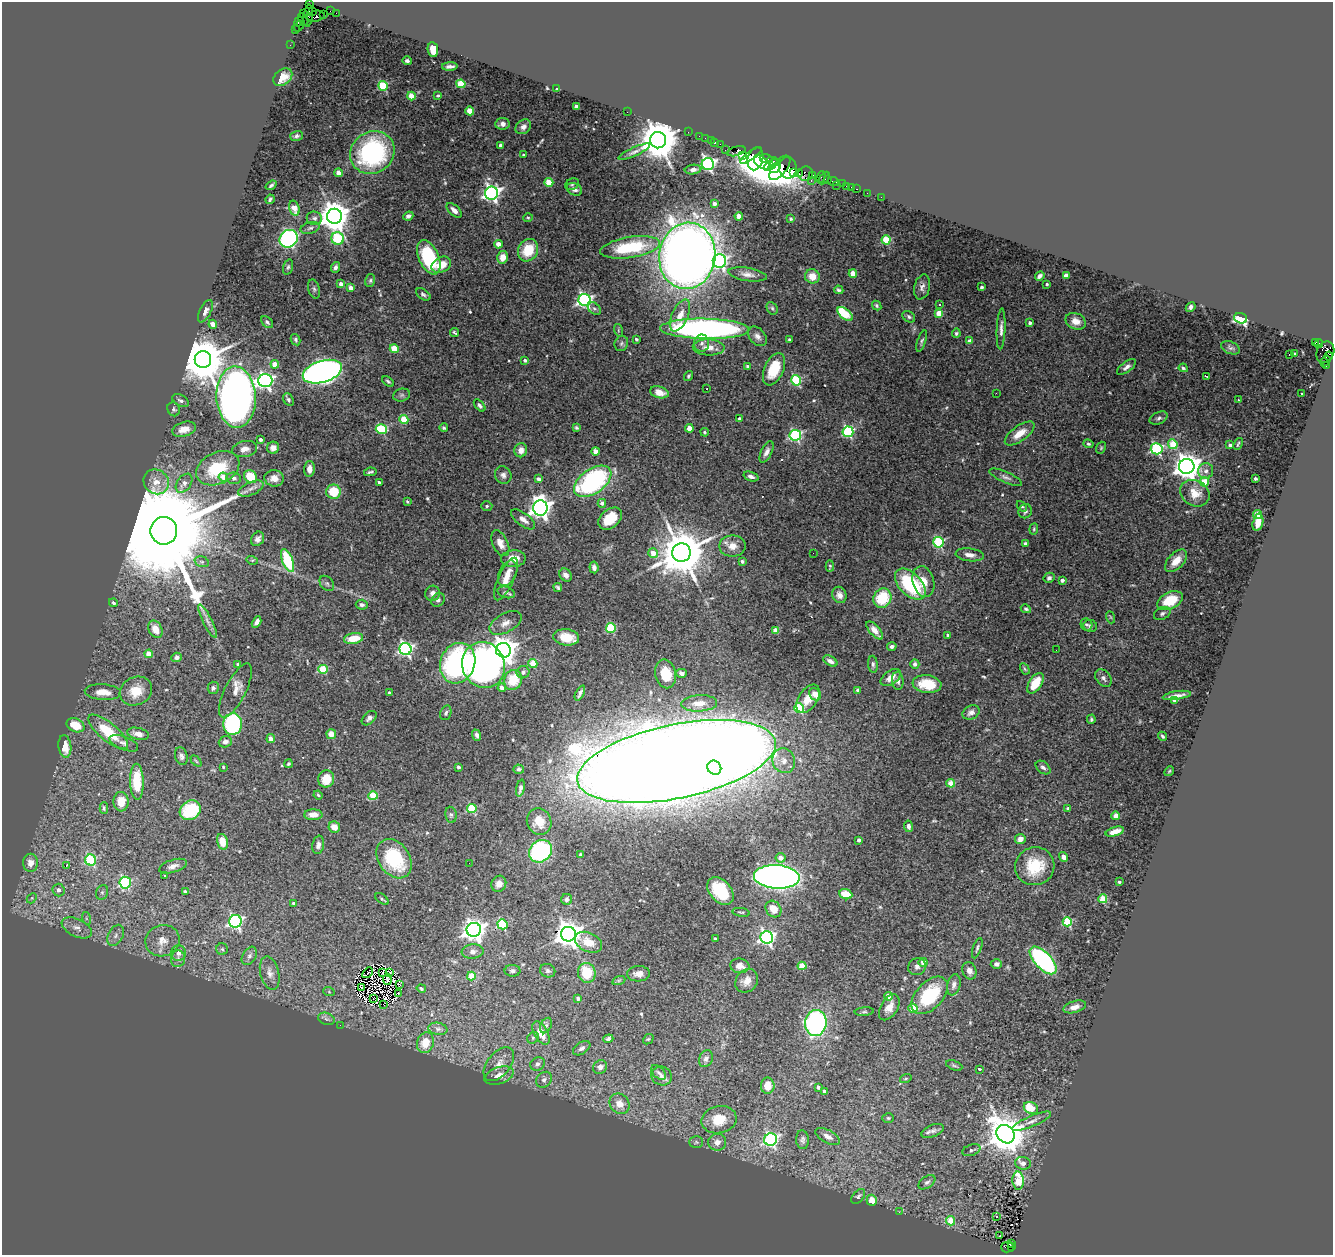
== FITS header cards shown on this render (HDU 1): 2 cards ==
NAXIS1  =                 1331
NAXIS2  =                 1253

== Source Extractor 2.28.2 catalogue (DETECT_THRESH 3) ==
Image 1331 x 1253 px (HDU 1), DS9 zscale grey, 1 PNG px = 1 image px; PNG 1335 x 1257 px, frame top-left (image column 1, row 1253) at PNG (2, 2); each listed source drawn as its Kron ellipse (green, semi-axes under 4 px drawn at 4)
Background 2.36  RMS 0.057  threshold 0.17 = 3 sigma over >= 5 px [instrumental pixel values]
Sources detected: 557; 3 with non-positive FLUX_AUTO (blend fragments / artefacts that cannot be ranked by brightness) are neither listed nor drawn; of the other 554, the 500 brightest by FLUX_AUTO listed and drawn (54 fainter detections omitted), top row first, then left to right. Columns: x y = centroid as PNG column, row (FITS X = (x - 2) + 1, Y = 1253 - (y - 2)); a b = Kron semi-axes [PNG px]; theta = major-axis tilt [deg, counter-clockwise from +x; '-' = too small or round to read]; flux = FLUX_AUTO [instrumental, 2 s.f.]
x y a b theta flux
310 5 4 3 - 110
312 11 4 3 - 230
331 11 4 2 - 120
336 13 2 2 - 30
304 14 3 2 - 86
323 14 3 2 - 73
308 16 11 4 83 820
316 16 9 5 10 930
303 19 7 3 -57 340
299 21 5 3 - 250
299 26 6 3 45 360
295 30 2 2 - 58
290 45 2 2 - 34
433 49 7 5 -81 61
407 61 4 4 - 8.7
450 66 8 3 2 12
283 77 10 7 39 42
461 84 4 4 - 150
383 86 5 4 - 240
557 89 3 3 - 6.9
438 95 4 3 - 5
411 96 4 4 - 98
576 106 3 3 - 13
470 111 4 4 - 110
627 112 2 2 - 38
502 124 7 6 - 18
523 127 8 6 40 17
688 132 2 2 - 45
296 136 6 5 - 9
699 136 2 2 - 69
705 138 2 2 - 53
658 140 8 8 - 16000
711 140 2 2 - 73
715 143 3 3 - 170
720 144 2 2 - 59
501 145 4 3 - 21
725 150 2 2 - 92
736 151 9 4 14 610
634 152 17 4 24 17
372 153 23 20 34 600
523 155 3 3 - 7.9
751 155 13 3 35 610
742 156 4 3 - 240
755 159 11 7 77 3100
766 159 7 3 -12 4700
774 161 6 3 -22 3600
762 162 9 5 -39 2900
708 164 6 6 - 890
771 165 8 4 34 1500
775 168 6 3 38 1500
780 168 14 7 52 1100
788 168 11 9 -88 1300
693 170 8 4 7 15
794 172 3 2 - 200
338 173 4 4 - 40
799 173 3 2 - 160
806 174 7 7 - 360
812 175 3 3 - 140
821 177 6 3 69 170
824 178 7 3 57 170
828 180 2 2 - 92
811 181 3 2 - 330
833 181 5 3 - 260
549 182 4 4 - 110
572 184 7 5 26 7.2
842 184 2 2 - 18
271 185 6 3 36 8.3
837 185 3 2 - 26
847 186 3 3 - 200
851 187 3 3 - 75
574 189 8 6 -28 14
857 189 3 2 - 110
492 193 6 6 - 1400
867 193 4 2 - 20
881 197 2 2 - 37
270 199 5 3 - 8.1
714 204 4 4 - 21
294 208 8 5 -73 59
454 210 9 5 -44 18
334 216 7 7 - 7100
408 216 5 4 - 10
739 216 4 4 - 44
314 218 8 6 -5 14
528 218 5 3 - 4.6
791 219 3 3 - 5.2
310 228 10 5 15 13
338 238 6 6 - 300
289 239 9 8 - 780
886 240 4 4 - 160
498 244 4 4 - 45
630 247 30 10 9 260
528 250 12 9 62 120
687 256 33 28 81 5100
429 257 18 10 -65 270
503 257 6 5 - 39
719 261 7 6 - 1100
441 265 10 7 26 52
288 267 8 5 74 8
335 267 5 4 - 11
853 273 4 4 - 69
748 274 19 6 -8 25
1066 275 4 4 - 29
812 276 7 7 - 46
1040 276 5 3 - 11
370 281 6 5 - 7.1
341 284 4 3 - 21
1047 284 3 3 - 5.6
351 287 4 4 - 27
922 287 12 8 76 19
981 287 3 3 - 9
314 289 9 5 -75 8.8
839 290 5 3 - 7
423 294 8 5 -35 8.9
585 300 6 6 - 1000
939 305 3 3 - 14
877 306 5 4 - 7
1191 307 5 4 - 12
772 308 6 5 - 6.8
594 309 7 5 -47 8.8
205 311 12 5 63 16
939 313 4 4 - 100
845 314 9 5 -41 140
680 315 17 8 65 52
909 317 7 5 -36 9.2
1241 318 6 5 - 330
1076 321 10 8 -23 35
267 322 7 4 -46 10
1030 323 3 3 - 12
213 324 5 4 - 21
705 329 44 10 -1 1700
1001 329 20 4 88 19
618 330 6 4 -73 5
454 332 5 3 - 5.7
956 333 5 4 - 6.7
757 336 11 7 -48 20
636 339 3 3 - 6.3
789 339 3 2 - 4.7
295 340 6 4 -61 8
922 341 11 4 71 9
970 341 4 4 - 29
1315 342 3 2 - 520
621 343 8 6 69 9.2
702 343 8 7 - 19
1319 344 4 3 - 48
709 347 16 8 -2 42
1230 348 10 6 -22 9
394 349 4 4 - 100
1325 352 11 8 67 1700
1289 354 3 3 - 26
1294 354 3 3 - 8.2
1329 356 4 3 - 300
203 359 8 8 - 19000
525 360 4 4 - 9.6
1325 361 6 4 53 300
275 364 4 4 - 59
1326 365 3 2 - 150
747 366 3 3 - 7.3
1127 367 11 5 37 16
1183 368 4 3 - 6.3
774 369 17 9 66 120
322 372 20 10 17 2500
688 376 5 3 - 6.1
1206 376 3 2 - 6.4
796 380 5 5 - 280
265 381 7 6 - 1200
388 381 7 3 -37 6.8
707 389 3 2 - 13
659 392 9 5 -15 39
996 393 2 2 - 6.7
1301 394 3 2 - 5.1
402 395 8 6 15 8.7
236 397 30 19 -87 2900
288 400 7 5 -58 7.4
1238 400 3 2 - 7.3
181 401 9 5 -27 11
479 405 7 4 -47 11
174 409 7 6 - 8
1159 418 9 6 25 11
404 419 4 4 - 110
739 419 3 3 - 18
444 428 4 4 - 5.9
576 428 4 4 - 6.4
689 428 4 4 - 56
184 429 12 7 17 36
381 429 6 5 - 240
705 432 4 3 - 4.5
848 432 5 5 - 420
1020 433 17 7 36 53
795 435 5 5 - 550
261 440 3 3 - 11
1089 444 5 4 - 5.9
1173 444 5 4 - 120
1238 444 6 2 69 4.7
1230 445 3 3 - 11
273 448 6 6 - 24
1101 448 6 4 69 4.9
245 449 12 8 11 28
1157 449 6 5 - 520
521 450 7 6 - 27
595 451 4 4 - 38
766 452 11 5 63 19
1187 466 7 7 - 5200
218 468 23 15 25 190
309 469 8 5 88 30
1206 471 8 7 - 17
370 472 6 3 10 6.8
503 475 9 8 - 17
751 476 8 4 -19 15
223 477 5 4 - 32
250 477 7 6 - 120
1006 477 17 5 -23 16
234 478 7 5 -7 10
274 478 9 8 - 37
539 479 4 3 - 16
1256 479 3 3 - 6.6
593 481 21 12 35 620
156 482 13 12 - 44
379 482 3 3 - 11
1205 482 5 4 - 120
184 483 10 7 54 24
251 489 13 6 24 20
334 492 7 7 - 120
1195 493 15 12 -30 66
407 501 4 3 - 4.7
602 503 4 4 - 16
487 506 5 5 - 6.6
1022 506 6 4 -47 5.2
540 508 7 7 - 2800
1025 511 7 6 - 12
1257 515 4 4 - 95
523 519 14 6 -37 26
610 519 13 9 40 98
1258 522 9 5 75 40
1034 529 6 4 83 5
164 531 14 13 - 180000
258 539 8 6 57 15
938 542 5 5 - 360
500 543 14 7 -64 32
1025 543 4 3 - 8
732 546 13 10 0 45
653 553 5 5 - 46
681 553 9 9 - 21000
813 553 2 2 - 10
970 555 14 6 -7 28
513 559 12 8 1 53
252 560 6 3 -16 4.8
288 561 12 5 -69 240
1176 561 13 8 46 44
202 562 7 5 -18 8
742 562 3 3 - 10
830 566 5 4 - 4.9
594 567 6 4 -83 16
508 573 13 8 63 32
566 575 7 5 -51 22
1049 578 6 5 - 9.3
506 579 23 8 65 50
1062 580 3 3 - 15
923 582 15 10 -74 58
327 583 9 6 -49 10
910 584 19 11 -45 340
558 587 4 3 - 6.1
506 592 9 5 -18 11
433 593 7 7 - 21
839 595 8 7 - 20
882 598 10 8 60 170
438 600 7 6 - 11
1170 600 13 8 25 120
113 603 5 4 - 8.9
362 605 6 5 - 11
1026 609 5 4 - 7
1162 613 9 6 26 12
1110 617 6 4 -70 5.8
207 621 19 4 -63 17
256 622 6 4 60 17
505 623 17 9 29 33
1086 624 6 5 - 7.6
1090 626 7 6 - 8.8
611 628 5 5 - 230
155 629 9 6 -62 39
776 630 4 4 - 59
875 630 11 5 -49 31
948 635 4 3 - 9
566 637 13 8 -6 79
354 638 10 5 9 80
892 646 5 4 - 12
405 649 6 6 - 990
503 650 7 7 - 5000
1056 650 2 2 - 8.3
149 654 4 4 - 70
177 657 5 4 - 11
830 661 8 4 -29 17
458 663 21 17 68 710
533 663 4 4 - 100
238 664 3 3 - 7.8
873 664 8 5 -85 9.6
915 664 5 4 - 12
484 665 23 21 -69 1400
323 669 5 4 - 170
1025 669 6 4 -60 5.5
523 672 6 6 - 13
681 673 5 4 - 15
666 674 14 10 -78 89
891 677 11 6 36 39
1103 678 10 7 -51 15
513 680 10 9 - 110
898 681 9 5 -85 15
1035 683 11 6 56 110
927 684 14 9 -6 110
213 688 6 5 - 9.4
502 688 4 4 - 23
235 690 30 10 63 40
858 690 4 3 - 16
136 691 17 14 26 74
103 692 18 7 -4 40
389 693 3 3 - 11
580 693 8 3 63 11
815 694 6 5 - 32
1177 695 14 3 8 21
808 699 16 9 55 51
1175 701 4 3 - 22
699 703 18 8 3 50
799 708 5 5 - 270
971 712 9 6 27 19
446 713 7 5 70 10
369 718 9 5 44 16
1091 719 5 4 - 6.6
233 724 11 9 84 400
76 725 9 6 -26 63
108 732 25 9 -39 120
138 734 11 6 -13 28
331 734 5 5 - 40
477 735 6 3 -67 11
1163 736 4 2 - 6
271 739 4 4 - 31
225 742 6 5 - 17
124 743 15 6 -21 17
65 746 11 6 -83 49
181 756 9 6 -71 14
196 761 6 4 -45 4.6
676 761 101 37 12 28000
784 761 12 11 - 40
288 764 4 3 - 5.8
223 767 3 3 - 4.9
459 767 3 3 - 11
1043 767 8 5 -38 12
714 768 7 6 - 330
519 769 5 4 - 8
1169 771 5 4 - 4.7
326 779 8 8 - 81
137 782 18 7 -89 130
951 783 4 4 - 100
520 788 8 4 78 14
318 795 4 4 - 6
373 796 4 4 - 130
121 802 10 7 -86 47
104 808 6 4 -90 6.7
1068 808 3 3 - 6
472 809 5 4 - 220
190 810 11 9 36 200
313 815 9 5 1 33
451 815 8 5 -80 8.8
1116 816 4 4 - 24
539 821 14 12 -66 56
908 826 6 4 -81 13
334 827 6 5 - 37
1115 832 9 4 17 33
1020 839 5 5 - 27
859 840 4 3 - 14
222 842 8 5 -76 53
318 845 9 6 81 17
540 851 12 10 42 530
581 854 3 3 - 8.6
1063 857 5 4 - 16
781 858 5 4 - 31
394 859 21 15 -55 280
91 860 5 5 - 380
30 863 9 7 90 34
469 863 2 2 - 11
66 866 3 2 - 31
173 866 14 6 17 20
1035 866 20 19 - 150
164 875 3 3 - 7.2
777 877 23 11 -4 3100
1119 882 3 3 - 7.1
125 883 6 5 - 440
499 884 8 7 - 24
59 890 6 6 - 15
185 891 4 3 - 7.9
720 891 16 10 -49 160
102 892 7 6 - 11
846 894 6 5 - 81
32 898 6 4 46 5.5
382 899 8 4 -35 6.3
567 899 5 5 - 13
1103 899 4 4 - 180
293 903 3 3 - 4.7
773 909 9 7 -53 52
741 912 9 3 -10 5.4
86 918 6 4 -72 6.5
235 921 6 6 - 880
1067 922 4 4 - 270
502 924 5 5 - 260
77 928 16 8 -26 33
474 930 7 7 - 2800
568 934 7 7 - 4700
116 935 11 7 62 20
766 937 6 6 - 930
715 939 3 3 - 11
162 941 17 15 19 56
588 942 14 9 -26 65
977 948 10 4 71 8.5
222 949 6 5 - 7.2
473 951 11 7 7 16
178 953 8 7 - 20
249 956 10 6 58 15
178 959 8 7 - 15
1043 960 17 8 -46 680
923 962 4 4 - 40
996 964 5 5 - 14
740 966 9 7 -7 25
802 966 4 4 - 110
917 967 9 8 - 17
512 971 8 6 2 9.5
548 971 8 6 -25 9.6
969 971 9 6 -67 24
383 972 3 2 - 4.8
389 972 4 2 - 4.9
270 973 17 9 -75 29
368 973 6 2 46 5.3
587 973 10 9 - 120
638 974 11 7 3 22
471 976 4 4 - 110
387 979 6 2 -82 10
619 980 7 4 19 5.6
747 981 13 10 49 35
399 985 4 2 - 5.2
954 985 11 6 77 20
361 988 3 2 - 6.5
421 988 4 3 - 6.5
329 992 6 3 -19 4.4
398 993 3 2 - 4.6
930 995 22 13 47 240
888 996 4 4 - 58
578 998 4 3 - 12
373 999 2 2 - 4.9
383 1004 2 2 - 33
889 1007 14 8 58 34
1075 1007 11 5 17 23
913 1008 4 4 - 120
864 1012 9 4 4 6.8
326 1019 8 6 -20 12
816 1023 13 10 81 860
340 1025 2 2 - 15
546 1025 8 5 63 9.6
438 1029 9 6 -9 15
541 1033 12 7 -60 56
533 1038 6 5 - 7.1
608 1039 5 4 - 9.2
648 1039 6 4 41 5.1
425 1043 10 8 74 63
582 1048 9 6 33 11
706 1059 9 6 67 15
499 1064 19 11 51 44
537 1064 7 6 - 17
954 1065 8 4 -23 6.8
600 1067 7 6 - 18
979 1069 4 2 - 6.4
658 1073 9 5 -44 12
499 1075 15 8 18 38
661 1076 10 9 - 21
906 1079 6 4 19 5
544 1080 9 7 44 17
768 1086 8 7 - 39
818 1087 4 3 - 8.6
825 1092 4 3 - 24
620 1104 11 9 -50 34
1031 1108 7 6 - 88
888 1118 6 5 - 5.9
719 1120 17 13 13 100
1032 1121 21 5 23 24
932 1131 12 6 21 15
1006 1134 10 8 -45 12000
828 1136 13 6 -28 22
771 1139 6 6 - 760
802 1140 9 6 -85 12
696 1142 7 5 0 7.1
717 1142 9 8 - 27
971 1150 9 5 19 12
1023 1163 8 6 -11 26
1018 1181 9 5 -88 140
927 1182 9 5 36 10
858 1196 8 5 50 8.1
872 1200 6 5 - 52
899 1212 3 2 - 6.3
997 1216 3 3 - 34
951 1221 5 4 - 89
1000 1236 3 2 - 10
1012 1243 3 2 - 220
1008 1247 6 5 - 670
1012 1247 3 2 - 170
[54 fainter detections neither listed nor drawn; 3 non-positive-flux detections neither listed nor drawn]